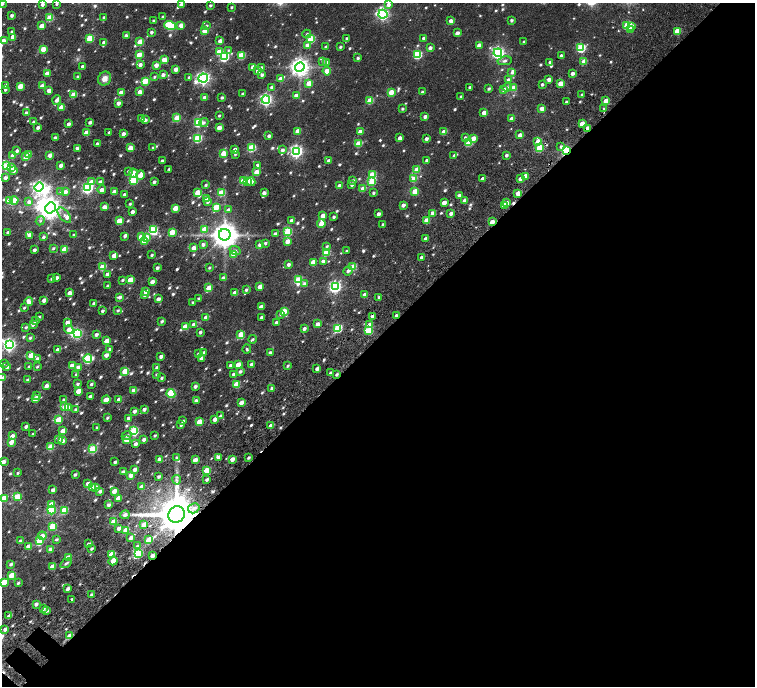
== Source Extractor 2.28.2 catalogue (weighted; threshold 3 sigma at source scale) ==
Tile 12 of 4 x 4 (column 4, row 3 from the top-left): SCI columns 4695-6199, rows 1852-3219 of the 6374 x 6374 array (HDU 1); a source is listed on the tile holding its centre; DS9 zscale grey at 2 x 2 block average (1 PNG px = mean of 2 x 2 image px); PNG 757 x 688 px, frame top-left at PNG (2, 3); each listed source drawn as its Kron ellipse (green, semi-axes under 4 px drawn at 4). Shown black and unused: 51% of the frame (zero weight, under 4 of 7 exposures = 11% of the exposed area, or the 3 px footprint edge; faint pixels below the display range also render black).
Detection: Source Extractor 2.28.2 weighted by HDU 2 'WHT'; one run over the whole footprint, this tile lists its part. Background 0.0185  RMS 0.0056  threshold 0.0229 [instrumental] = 3 sigma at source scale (4.09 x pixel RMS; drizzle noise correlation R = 1.36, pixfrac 0.8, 0.0396/0.0396 arcsec/px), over >= 5 px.
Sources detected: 819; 3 too faint to see at this stretch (2 x 2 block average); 3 inside a brighter object's white glare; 3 cosmic-ray / hot-pixel residue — neither listed nor drawn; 1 coinciding with a brighter row at this scale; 10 inside a brighter listed object's ellipse — not listed separately; of the other 799, all 500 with FLUX_AUTO >= 1.77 (the completeness limit of this list) listed and drawn (299 fainter detections not listed), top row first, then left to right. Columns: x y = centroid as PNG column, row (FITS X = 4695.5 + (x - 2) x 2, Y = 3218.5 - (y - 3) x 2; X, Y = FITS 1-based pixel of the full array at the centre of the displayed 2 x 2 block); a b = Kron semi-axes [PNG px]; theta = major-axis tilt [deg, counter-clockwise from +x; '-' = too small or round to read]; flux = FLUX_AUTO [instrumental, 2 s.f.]
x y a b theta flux
2 4 3 3 - 2.4
42 4 3 2 - 5.1
57 4 2 2 - 2
181 5 3 3 - 9.7
210 5 2 2 - 2.4
388 5 3 3 - 5.1
231 7 3 2 - 2
383 14 4 4 - 200
12 15 3 2 - 3.8
104 17 3 2 - 2.2
163 17 3 3 - 2.2
50 18 3 3 - 39
511 20 3 2 - 2.7
153 21 3 3 - 1.8
451 21 3 2 - 7.7
170 25 6 3 -18 83
181 25 3 3 - 15
627 25 3 3 - 43
42 26 3 3 - 14
206 26 3 3 - 2.4
631 26 3 3 - 12
630 30 4 3 - 3
12 31 3 3 - 2.3
204 31 3 3 - 13
677 31 3 3 - 27
151 32 2 2 - 3.6
457 33 3 2 - 7.5
307 34 4 3 - 2.1
126 36 3 2 - 5.4
13 37 4 3 - 10
90 38 3 3 - 49
347 38 3 3 - 2.1
424 38 3 2 - 4
311 39 3 3 - 60
3 41 3 3 - 8.1
220 41 3 2 - 7.2
140 42 3 3 - 32
524 42 2 2 - 2.6
104 43 3 3 - 6.1
307 45 3 3 - 5.7
479 45 3 2 - 8.5
326 47 3 2 - 2.9
340 47 3 2 - 2.3
430 48 3 2 - 5.4
581 48 4 3 - 80
43 49 3 3 - 19
228 50 4 3 - 1.9
219 52 3 3 - 21
498 53 4 4 - 260
417 54 4 3 - 81
139 55 3 3 - 24
242 55 3 3 - 33
561 56 2 2 - 3.9
224 57 4 3 - 110
358 58 3 3 - 2.5
164 60 3 3 - 19
323 61 3 3 - 2
505 61 7 4 10 3.2
584 61 3 3 - 15
326 62 3 3 - 6.3
550 62 3 2 - 2.8
140 65 3 3 - 5.6
156 65 3 3 - 7.9
83 66 3 2 - 6.3
253 67 3 3 - 11
300 67 5 4 - 700
261 68 3 3 - 3.9
176 69 3 3 - 10
258 71 3 3 - 6.7
327 71 4 3 - 15
512 72 4 3 - 2.7
47 73 3 2 - 9.9
572 73 3 2 - 5.9
163 75 3 2 - 5.4
262 75 3 3 - 3.7
78 76 3 2 - 2.1
154 77 3 3 - 2
189 77 3 2 - 2
203 78 5 4 - 310
105 79 7 6 - 8.6
281 79 4 3 - 16
549 79 3 3 - 5.9
508 80 3 3 - 5.3
145 81 3 3 - 44
309 83 3 3 - 19
542 84 2 2 - 2.7
560 84 3 3 - 21
6 85 3 2 - 5.1
20 86 3 3 - 26
42 86 3 3 - 9.8
271 87 3 3 - 3.1
470 87 2 2 - 3
507 87 5 3 - 2.2
513 88 3 3 - 14
5 89 3 2 - 2.5
489 89 3 2 - 2.5
504 89 3 3 - 6.8
49 90 3 3 - 12
121 92 3 3 - 12
140 92 3 3 - 13
391 92 3 3 - 25
422 92 3 2 - 2.2
243 94 2 2 - 2.6
74 95 3 3 - 23
296 95 3 3 - 6.4
582 95 2 2 - 2.7
205 97 3 2 - 7.7
222 97 2 2 - 2.5
461 97 2 2 - 2.9
57 100 4 3 - 5.8
266 100 4 4 - 210
370 100 3 3 - 31
606 101 3 3 - 20
566 102 2 2 - 1.8
118 103 3 2 - 7.8
61 107 3 3 - 20
542 108 3 2 - 13
402 109 3 2 - 2.2
604 109 3 2 - 2.3
26 113 3 2 - 3.8
484 113 3 3 - 12
219 116 2 2 - 1.8
425 117 3 3 - 5.2
142 118 3 2 - 2.6
177 118 3 3 - 36
512 119 3 3 - 8.6
145 120 3 2 - 4.2
34 122 3 2 - 4.2
90 122 3 2 - 3.9
198 122 4 3 - 76
204 122 5 4 - 2.5
69 124 3 2 - 6.5
582 124 3 3 - 20
38 127 3 2 - 4.2
219 128 3 3 - 14
587 128 3 2 - 8.4
298 131 3 3 - 13
109 132 3 2 - 1.9
360 132 3 3 - 14
444 132 3 3 - 17
86 133 3 3 - 20
123 134 3 2 - 5.9
520 135 3 2 - 8.2
269 136 3 2 - 4.6
465 137 3 3 - 1.9
55 138 3 3 - 4.1
198 138 3 3 - 74
400 138 3 2 - 6.6
473 138 3 3 - 15
426 139 3 2 - 4.1
538 141 3 3 - 19
469 143 3 3 - 37
97 144 2 2 - 4.3
358 144 3 3 - 28
561 146 4 3 - 2.2
77 148 2 2 - 5
130 148 3 3 - 17
153 148 3 2 - 2.3
252 148 3 3 - 64
539 148 3 3 - 38
235 149 3 3 - 6.2
282 150 3 3 - 4
17 151 3 3 - 3.9
296 151 4 4 - 240
566 151 3 2 - 100
223 153 3 3 - 27
235 154 3 3 - 1.9
13 155 3 3 - 17
29 155 3 3 - 12
50 155 3 3 - 11
454 155 3 3 - 2.1
506 155 3 2 - 3.3
26 157 3 3 - 18
427 160 2 2 - 4.2
162 161 3 2 - 2.3
329 161 3 3 - 5.2
61 165 3 2 - 7
257 165 3 2 - 3.3
6 166 3 3 - 65
12 167 4 3 - 7.8
169 169 3 2 - 2.2
13 170 3 3 - 6.4
417 170 3 3 - 26
128 171 3 3 - 2.2
257 172 3 3 - 27
134 173 4 4 - 14
140 175 5 3 - 16
372 175 3 3 - 41
525 176 3 3 - 12
5 178 3 3 - 5.6
414 179 3 3 - 22
482 179 3 2 - 8.1
520 179 3 2 - 6.2
134 180 3 3 - 72
353 180 3 3 - 1.9
243 181 3 3 - 30
247 181 3 3 - 7.4
372 181 3 3 - 42
91 182 3 3 - 16
100 182 3 3 - 4.3
154 182 3 2 - 3.9
251 182 4 3 - 8.8
352 184 3 3 - 4.5
206 185 3 2 - 2
339 186 3 3 - 9
39 187 5 4 - 300
88 188 4 4 - 150
363 189 3 3 - 18
102 190 4 3 - 7.8
415 191 3 3 - 27
61 192 4 3 - 2.1
65 192 3 3 - 9
114 192 3 3 - 10
221 192 3 3 - 30
198 193 3 3 - 36
264 193 3 2 - 7.1
373 193 3 2 - 2.7
518 193 3 3 - 16
124 194 2 2 - 3.4
459 195 3 3 - 3.4
206 199 3 3 - 11
14 200 4 3 - 36
9 201 3 3 - 17
465 201 3 3 - 6.3
29 202 4 3 - 5
208 202 3 3 - 2.1
444 203 3 3 - 11
506 203 3 3 - 12
130 204 2 2 - 1.9
403 205 3 2 - 5.9
504 205 3 2 - 5.5
104 207 3 3 - 11
216 207 3 3 - 36
50 208 6 5 - 760
175 208 3 3 - 23
228 210 3 3 - 3.9
132 212 3 2 - 5.4
432 213 3 3 - 7.8
451 213 3 2 - 5.4
378 214 3 2 - 6.1
64 215 9 5 -49 4.7
323 215 3 3 - 11
334 217 3 2 - 2.8
292 220 3 2 - 7.2
426 220 3 3 - 13
40 221 5 3 - 1.9
119 221 3 3 - 28
492 222 3 2 - 13
321 224 4 3 - 24
383 224 3 2 - 2.5
204 229 3 3 - 18
153 230 3 3 - 86
8 232 3 2 - 2.9
172 232 3 3 - 24
288 232 3 3 - 69
275 234 3 2 - 3.7
29 235 3 3 - 9.1
74 235 2 2 - 2.4
225 235 6 6 - 1500
125 236 3 3 - 2.9
43 237 3 2 - 2.8
141 237 3 3 - 27
146 237 3 3 - 13
426 238 3 2 - 4.5
144 241 3 3 - 17
288 241 3 3 - 15
265 243 3 2 - 2.4
203 244 3 3 - 4.1
260 245 3 3 - 4.3
327 246 4 3 - 1.8
53 248 3 3 - 1.9
194 248 3 3 - 11
64 249 3 3 - 27
34 250 2 2 - 4.1
235 251 5 4 - 3.2
347 251 3 2 - 2.1
326 252 3 3 - 36
233 254 3 3 - 13
152 255 2 2 - 2
114 256 3 3 - 12
421 257 3 2 - 4.1
323 261 3 2 - 4.7
313 262 3 3 - 17
288 264 3 2 - 4.5
102 267 3 3 - 37
353 267 3 3 - 39
157 268 3 2 - 3.7
209 268 3 2 - 1.9
348 271 4 3 - 3.2
107 274 3 2 - 8.3
51 278 3 2 - 2.2
57 278 3 3 - 4.7
223 278 3 3 - 4.9
122 280 3 2 - 1.9
130 280 3 3 - 30
298 280 4 3 - 56
152 282 3 2 - 7.7
304 283 3 3 - 3.7
108 286 2 2 - 3.1
260 286 3 3 - 16
335 287 4 4 - 220
209 288 3 3 - 31
246 290 3 3 - 2.4
145 291 3 3 - 5.1
69 293 3 2 - 10
235 293 3 2 - 12
145 295 3 3 - 4.3
365 295 3 2 - 8.4
120 297 4 3 - 4.9
379 297 2 2 - 2.3
158 299 3 2 - 8.2
199 299 3 3 - 2.6
44 300 3 2 - 8.5
29 302 4 3 - 10
193 302 3 3 - 2
94 303 3 2 - 3.6
261 307 3 2 - 8.2
24 308 3 2 - 1.8
118 310 3 3 - 2.2
102 311 2 2 - 2.8
284 311 3 3 - 27
281 314 4 3 - 2.2
372 316 3 2 - 3
396 316 3 2 - 5.7
39 317 3 2 - 1.8
206 317 3 3 - 12
262 317 3 2 - 3.7
35 321 3 3 - 2.1
162 321 3 2 - 2.8
67 322 3 2 - 8.9
276 323 3 2 - 4.7
33 324 3 2 - 5.4
194 324 3 3 - 5.8
318 324 3 3 - 7.2
369 325 3 3 - 11
26 327 3 3 - 2.2
185 327 3 3 - 21
338 328 3 3 - 70
69 329 5 4 - 13
304 329 3 2 - 4.6
369 330 3 3 - 41
200 332 3 2 - 3.3
77 333 4 3 - 89
241 334 4 3 - 27
96 335 3 2 - 4.5
30 338 3 3 - 2.4
253 339 4 3 - 2.1
107 341 3 3 - 16
9 345 4 4 - 260
110 349 3 3 - 3.1
247 349 4 3 - 1.9
58 350 3 3 - 12
203 352 3 3 - 2.6
270 352 3 3 - 3.3
199 354 3 3 - 4.1
31 355 3 3 - 23
106 355 3 3 - 7.9
161 356 3 2 - 5
37 358 3 3 - 3.2
201 358 3 3 - 7
88 359 4 3 - 89
3 364 3 2 - 2.1
251 364 3 2 - 4.1
230 365 3 2 - 2.9
238 365 3 3 - 16
29 366 3 2 - 1.8
72 366 4 3 - 12
288 366 3 2 - 1.9
7 367 3 2 - 4.8
37 367 3 2 - 2.1
78 367 4 3 - 4.4
157 367 3 2 - 4.7
317 369 3 2 - 6.2
125 371 3 3 - 33
240 371 3 3 - 3.5
331 373 3 2 - 3.8
76 374 3 2 - 1.9
157 374 3 2 - 1.8
233 374 3 2 - 3.2
337 374 3 2 - 2.8
2 378 3 2 - 3.9
162 378 3 2 - 2.4
27 380 3 2 - 2.5
78 384 3 2 - 2.6
91 384 3 2 - 2.2
236 384 3 3 - 27
46 386 3 2 - 9.5
195 386 3 2 - 4.5
271 388 3 2 - 2.6
134 390 3 3 - 7.9
78 391 3 3 - 16
171 394 4 4 - 59
36 396 3 3 - 2.3
90 396 3 2 - 4.3
35 399 3 3 - 12
119 399 3 2 - 7
64 400 3 3 - 2.2
106 400 4 3 - 16
196 400 3 3 - 4.4
241 402 3 2 - 9.6
65 407 3 3 - 19
69 408 3 3 - 11
76 409 3 3 - 2.5
144 409 2 2 - 5.1
135 411 3 2 - 6
220 416 4 3 - 2.8
107 418 3 2 - 2
128 418 3 2 - 3.5
215 419 3 3 - 12
59 420 4 3 - 28
183 421 3 3 - 2.6
199 422 3 3 - 23
181 425 3 2 - 2.3
271 426 3 3 - 13
26 427 3 2 - 3.4
97 427 3 2 - 2.9
63 431 3 3 - 15
134 431 4 3 - 84
33 434 3 2 - 1.8
155 435 3 2 - 1.8
12 436 3 3 - 8
127 436 5 3 - 2.5
59 439 4 3 - 3.3
144 439 3 2 - 4.8
126 440 3 3 - 15
62 441 3 3 - 9.4
11 442 3 3 - 10
136 444 3 3 - 5.3
51 447 3 3 - 31
93 449 3 3 - 59
176 457 4 3 - 2
218 457 3 3 - 6.1
248 458 3 2 - 2.6
160 459 3 2 - 9.2
232 459 3 2 - 11
195 460 3 3 - 13
3 462 3 2 - 6.2
115 462 3 2 - 3.4
135 469 3 3 - 8.5
207 470 3 3 - 32
123 472 3 3 - 6
18 473 2 2 - 1.9
75 474 2 2 - 3.5
131 475 3 3 - 12
159 476 3 2 - 3.5
207 479 2 2 - 3.3
177 480 5 3 - 2
88 483 3 3 - 5.1
93 487 3 3 - 8.4
96 487 3 3 - 5
141 487 3 3 - 7.7
53 490 3 2 - 6.8
100 491 3 3 - 3.5
114 491 3 3 - 14
17 496 3 3 - 28
4 498 3 3 - 21
118 498 3 3 - 12
51 504 3 3 - 15
109 505 4 3 - 4.5
194 508 6 5 - 5.6
51 510 4 3 - 52
64 510 3 3 - 41
177 514 8 8 - 5000
125 515 5 3 - 4.3
113 522 3 3 - 24
144 525 3 3 - 14
52 526 3 3 - 40
119 528 3 2 - 5.4
126 530 3 3 - 18
42 536 4 4 - 7.4
131 538 3 3 - 6.8
56 539 3 3 - 2.6
40 540 4 3 - 46
149 540 3 3 - 24
20 541 3 2 - 3.4
89 544 4 2 - 5.9
28 546 3 3 - 9.7
137 546 3 3 - 3.4
50 549 3 3 - 7.6
92 549 2 2 - 2.8
138 553 4 3 - 75
112 554 3 3 - 23
152 556 3 2 - 6.2
68 557 3 3 - 10
113 561 5 3 - 18
66 563 6 3 35 2.8
11 564 3 3 - 3.2
52 567 3 3 - 14
11 575 3 3 - 28
4 582 3 3 - 25
18 583 3 2 - 2.3
67 589 4 3 - 4.2
91 595 3 3 - 2.9
72 600 3 2 - 3.7
36 604 3 2 - 4.9
43 608 3 3 - 3.8
47 610 3 3 - 3.4
9 616 4 3 - 6.3
5 629 3 2 - 6.5
70 636 3 2 - 16
Overlapping masked pixels (flux is a lower limit): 9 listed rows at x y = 587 128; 566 151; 492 222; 396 316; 337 374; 177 514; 144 525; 152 556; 70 636
Isophote crosses this tile's border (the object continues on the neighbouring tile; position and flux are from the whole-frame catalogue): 7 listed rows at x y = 2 4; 3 41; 9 345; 2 378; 3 462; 4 498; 4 582